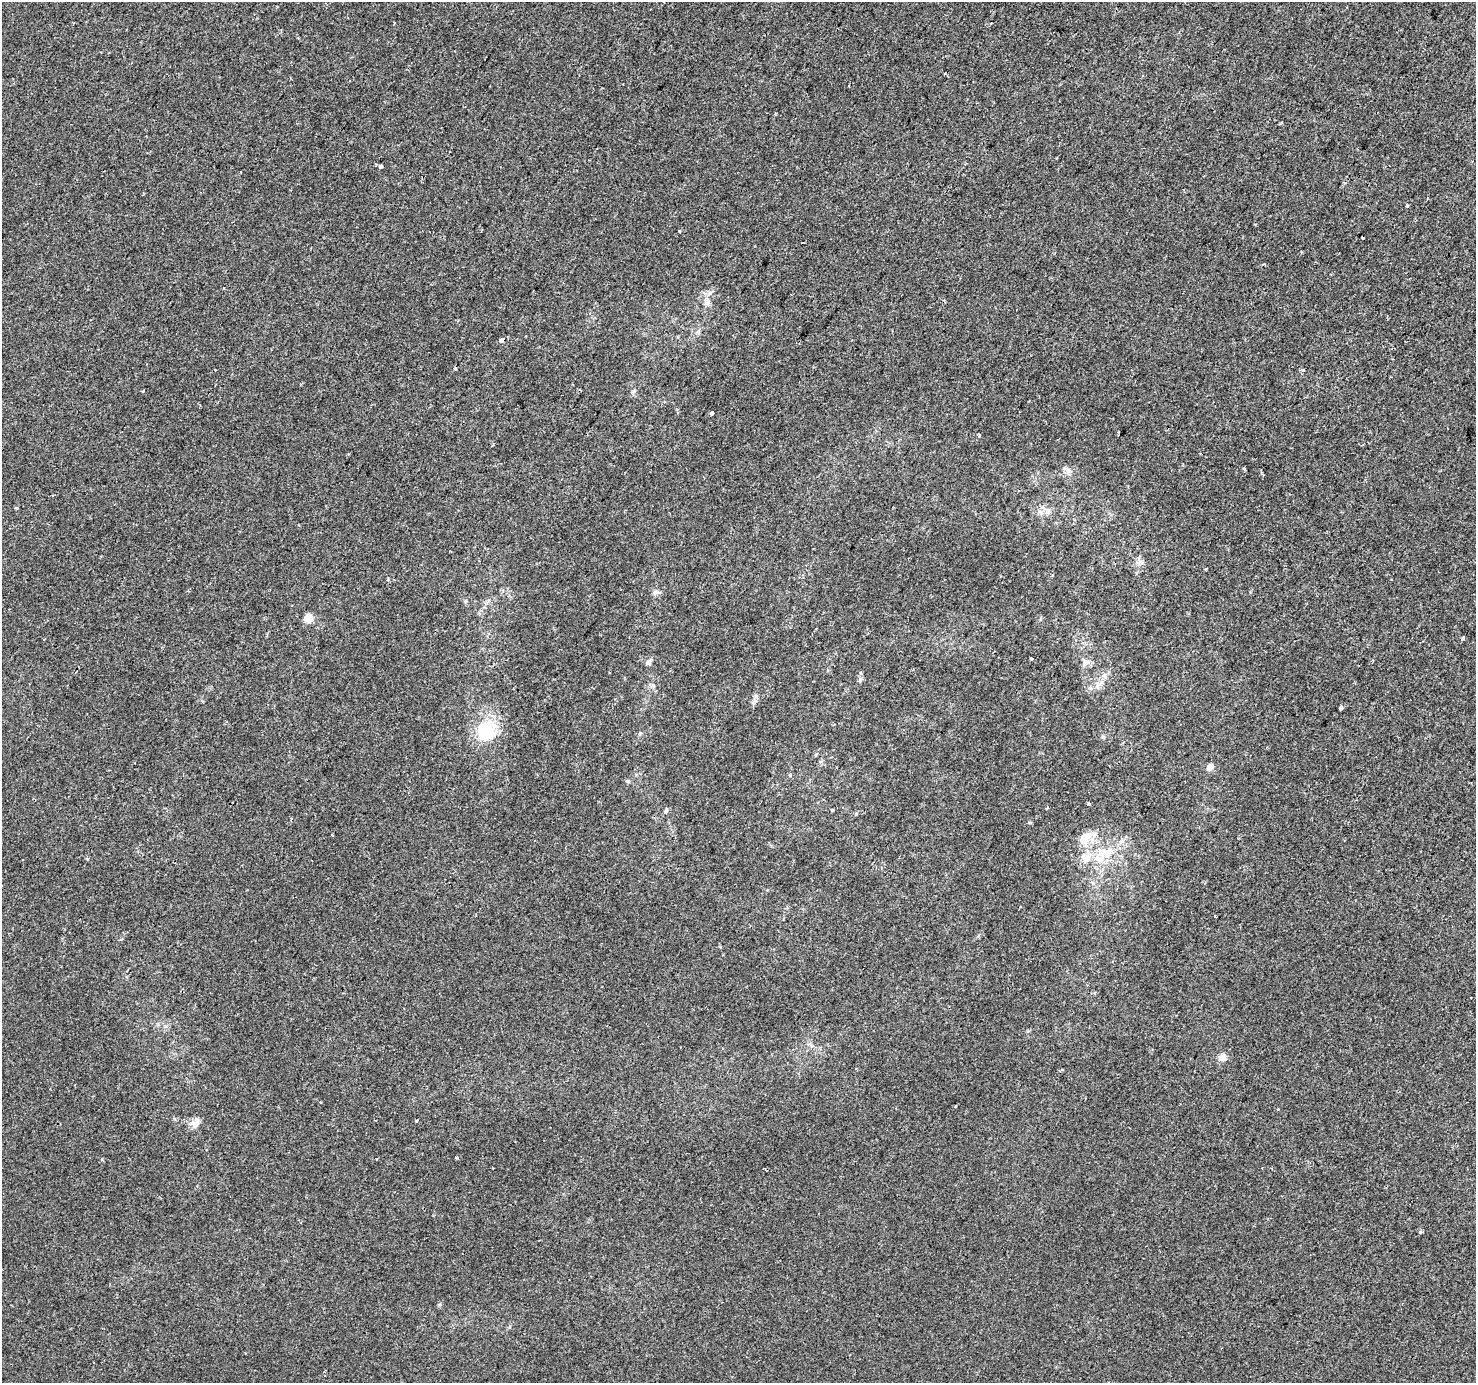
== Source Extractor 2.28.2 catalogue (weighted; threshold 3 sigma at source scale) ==
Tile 10 of 4 x 4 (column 2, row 3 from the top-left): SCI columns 1475-2948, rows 1569-2949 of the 5901 x 5965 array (HDU 1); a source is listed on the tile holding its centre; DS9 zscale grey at full resolution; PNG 1478 x 1385 px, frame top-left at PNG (2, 2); no overlay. Shown black and unused: <1% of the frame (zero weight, under 2 of 3 exposures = <1% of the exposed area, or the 3 px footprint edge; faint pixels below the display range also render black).
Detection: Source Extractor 2.28.2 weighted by HDU 2 'WHT'; one run over the whole footprint, this tile lists its part. Background 0.00173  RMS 0.0043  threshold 0.0194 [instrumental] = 3 sigma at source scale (4.5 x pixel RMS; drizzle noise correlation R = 1.50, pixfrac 1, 0.0396/0.0396 arcsec/px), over >= 5 px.
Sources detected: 47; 1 inside a brighter object's white glare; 2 cosmic-ray / hot-pixel residue — not listed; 1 inside a brighter listed object's ellipse — not listed separately; the other 43 listed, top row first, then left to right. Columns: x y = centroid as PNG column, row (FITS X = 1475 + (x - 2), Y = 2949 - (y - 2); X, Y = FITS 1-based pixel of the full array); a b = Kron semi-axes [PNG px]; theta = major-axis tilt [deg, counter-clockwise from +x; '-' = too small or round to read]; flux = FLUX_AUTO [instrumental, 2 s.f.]
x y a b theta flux
394 23 3 3 - 0.67
380 167 4 3 - 2.1
1407 205 3 3 - 3.1
679 231 4 2 - 0.37
802 243 3 2 - 0.45
707 302 10 7 76 2.1
501 340 4 3 - 3
455 368 4 3 - 0.98
1303 370 4 3 - 1.1
143 391 3 3 - 0.53
712 413 4 3 - 1.2
979 435 5 4 - 1
1244 469 3 3 - 1.8
1068 470 9 7 -51 1.8
1048 511 7 4 -90 0.96
655 592 7 5 43 0.87
465 601 6 4 45 0.58
308 618 5 5 - 17
1463 638 4 3 - 1.4
1032 659 3 3 - 1.7
648 662 6 5 - 1.9
1085 664 9 4 55 1.1
1098 686 9 4 81 1.2
1341 708 4 3 - 0.86
484 728 30 18 -28 19
640 734 6 5 - 0.65
1209 767 8 6 47 2
1088 803 3 3 - 1.2
1047 808 3 2 - 0.79
832 810 3 3 - 0.51
665 811 7 5 41 0.83
1085 837 13 13 - 5.7
1121 841 7 4 71 0.87
1105 853 19 10 -32 7.1
1086 857 15 11 -23 5
1222 1057 8 8 - 2.7
1062 1069 5 3 - 0.43
955 1106 3 2 - 0.5
416 1121 4 3 - 1.7
196 1122 15 8 54 2.6
457 1158 3 3 - 0.62
377 1159 3 2 - 0.42
1420 1232 4 4 - 0.78